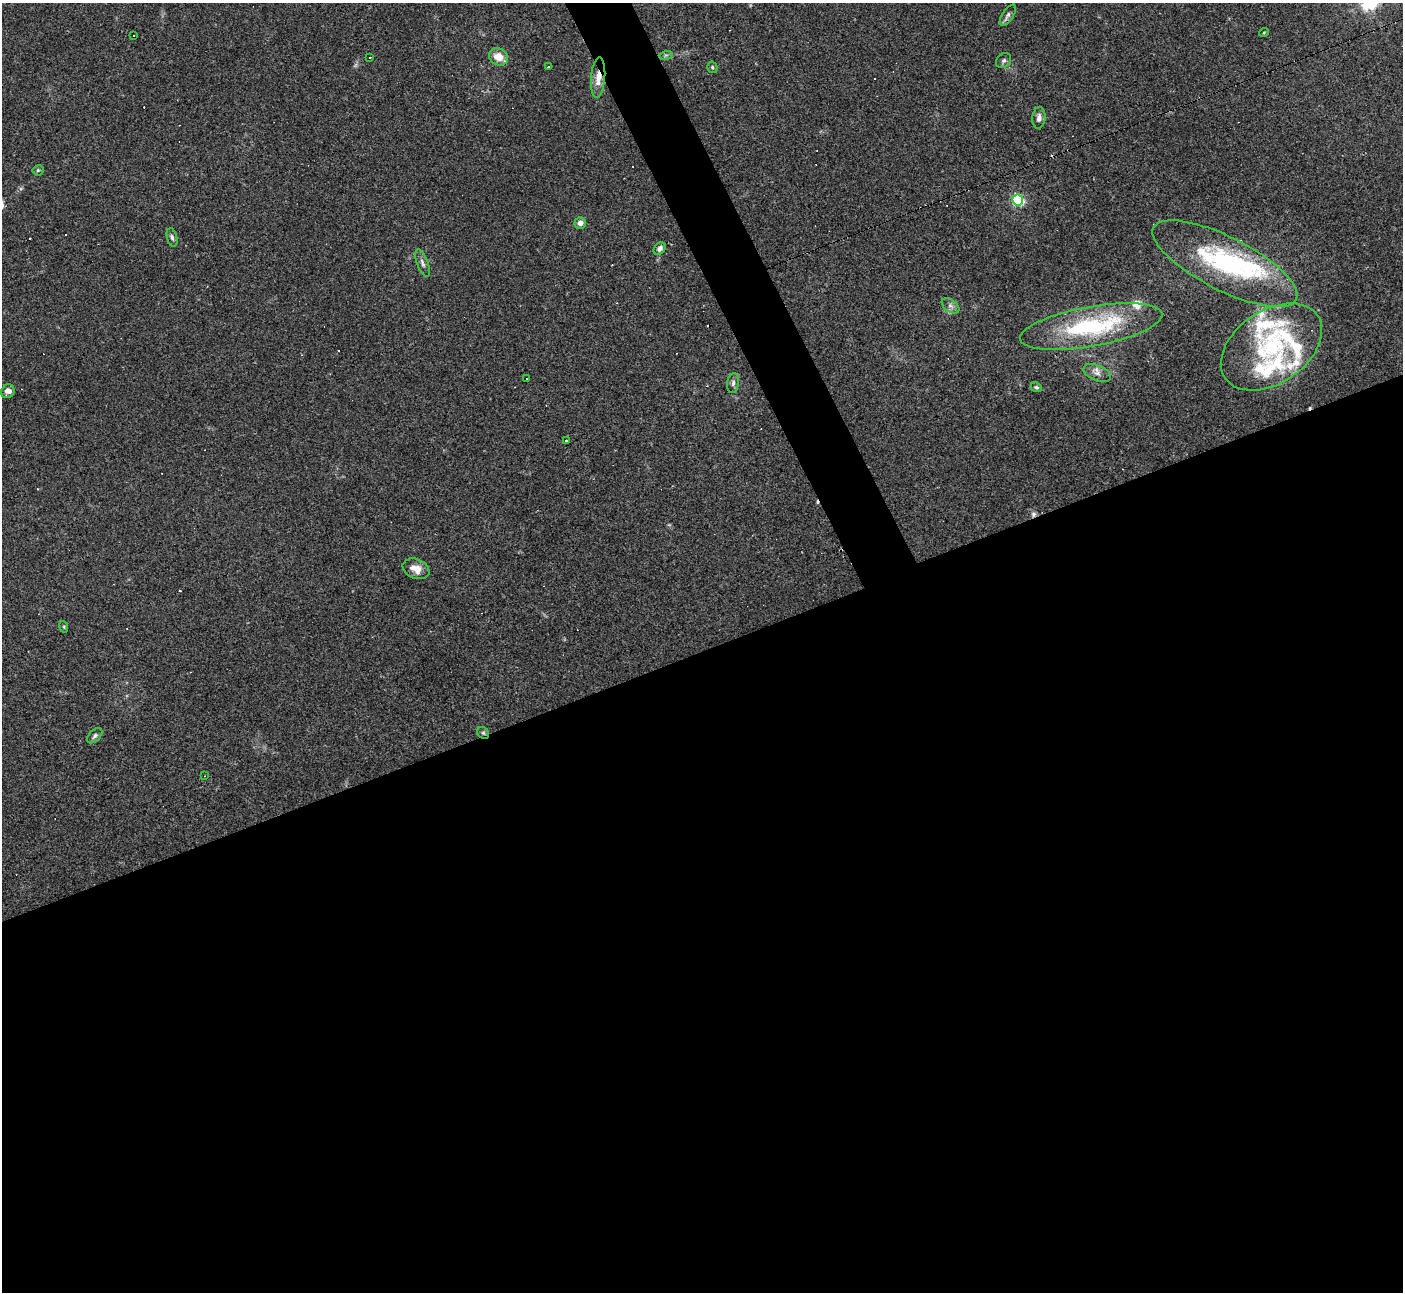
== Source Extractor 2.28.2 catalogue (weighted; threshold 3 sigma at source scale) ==
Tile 15 of 4 x 4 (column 3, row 4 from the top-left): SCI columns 2809-4209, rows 284-1573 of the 5609 x 5597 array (HDU 1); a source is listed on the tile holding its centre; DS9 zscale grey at full resolution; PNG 1405 x 1294 px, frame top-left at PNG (2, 3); each listed source drawn as its Kron ellipse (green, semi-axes under 4 px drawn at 4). Shown black and unused: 52% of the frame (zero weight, under 2 of 3 exposures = <1% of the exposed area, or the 3 px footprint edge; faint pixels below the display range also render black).
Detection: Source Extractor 2.28.2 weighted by HDU 2 'WHT'; one run over the whole footprint, this tile lists its part. Background 0.0523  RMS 0.0053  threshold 0.0239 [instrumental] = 3 sigma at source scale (4.5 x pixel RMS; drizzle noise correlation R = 1.50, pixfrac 1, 0.05/0.05 arcsec/px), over >= 5 px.
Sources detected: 53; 2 inside a brighter object's white glare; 10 cosmic-ray / hot-pixel residue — neither listed nor drawn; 9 inside a brighter listed object's ellipse — not listed separately; the other 32 listed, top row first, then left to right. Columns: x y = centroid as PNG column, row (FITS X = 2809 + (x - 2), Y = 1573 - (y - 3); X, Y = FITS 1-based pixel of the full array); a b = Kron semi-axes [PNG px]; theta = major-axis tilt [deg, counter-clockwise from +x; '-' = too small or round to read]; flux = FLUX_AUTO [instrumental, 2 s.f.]
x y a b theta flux
1008 15 12 5 57 1.7
1264 32 5 3 - 0.48
134 36 3 2 - 0.54
666 55 7 4 18 0.93
370 57 3 3 - 1.5
499 57 10 8 -27 6.8
1004 60 8 6 43 1.3
549 67 3 3 - 1.4
712 67 6 5 - 0.8
598 78 20 7 85 6.6
1039 118 11 6 85 2.3
38 170 5 5 - 0.75
1018 200 6 5 - 77
580 223 6 5 - 3.2
172 237 9 5 -77 1.3
660 249 7 5 49 2
422 263 14 5 -69 2
1225 264 80 26 -27 72
950 306 10 6 -37 1.9
1091 326 72 20 10 60
1271 347 56 36 34 58
1097 373 14 7 -22 3.1
526 378 2 2 - 0.44
733 383 10 6 82 1.8
1036 387 6 4 -23 0.81
8 391 7 6 - 2.9
566 441 3 2 - 0.85
416 569 14 9 -23 5.1
64 627 6 3 -72 0.61
483 733 6 5 - 1.1
95 736 9 5 46 1.4
204 776 3 2 - 0.28
Overlapping masked pixels (flux is a lower limit): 2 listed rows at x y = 598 78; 483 733